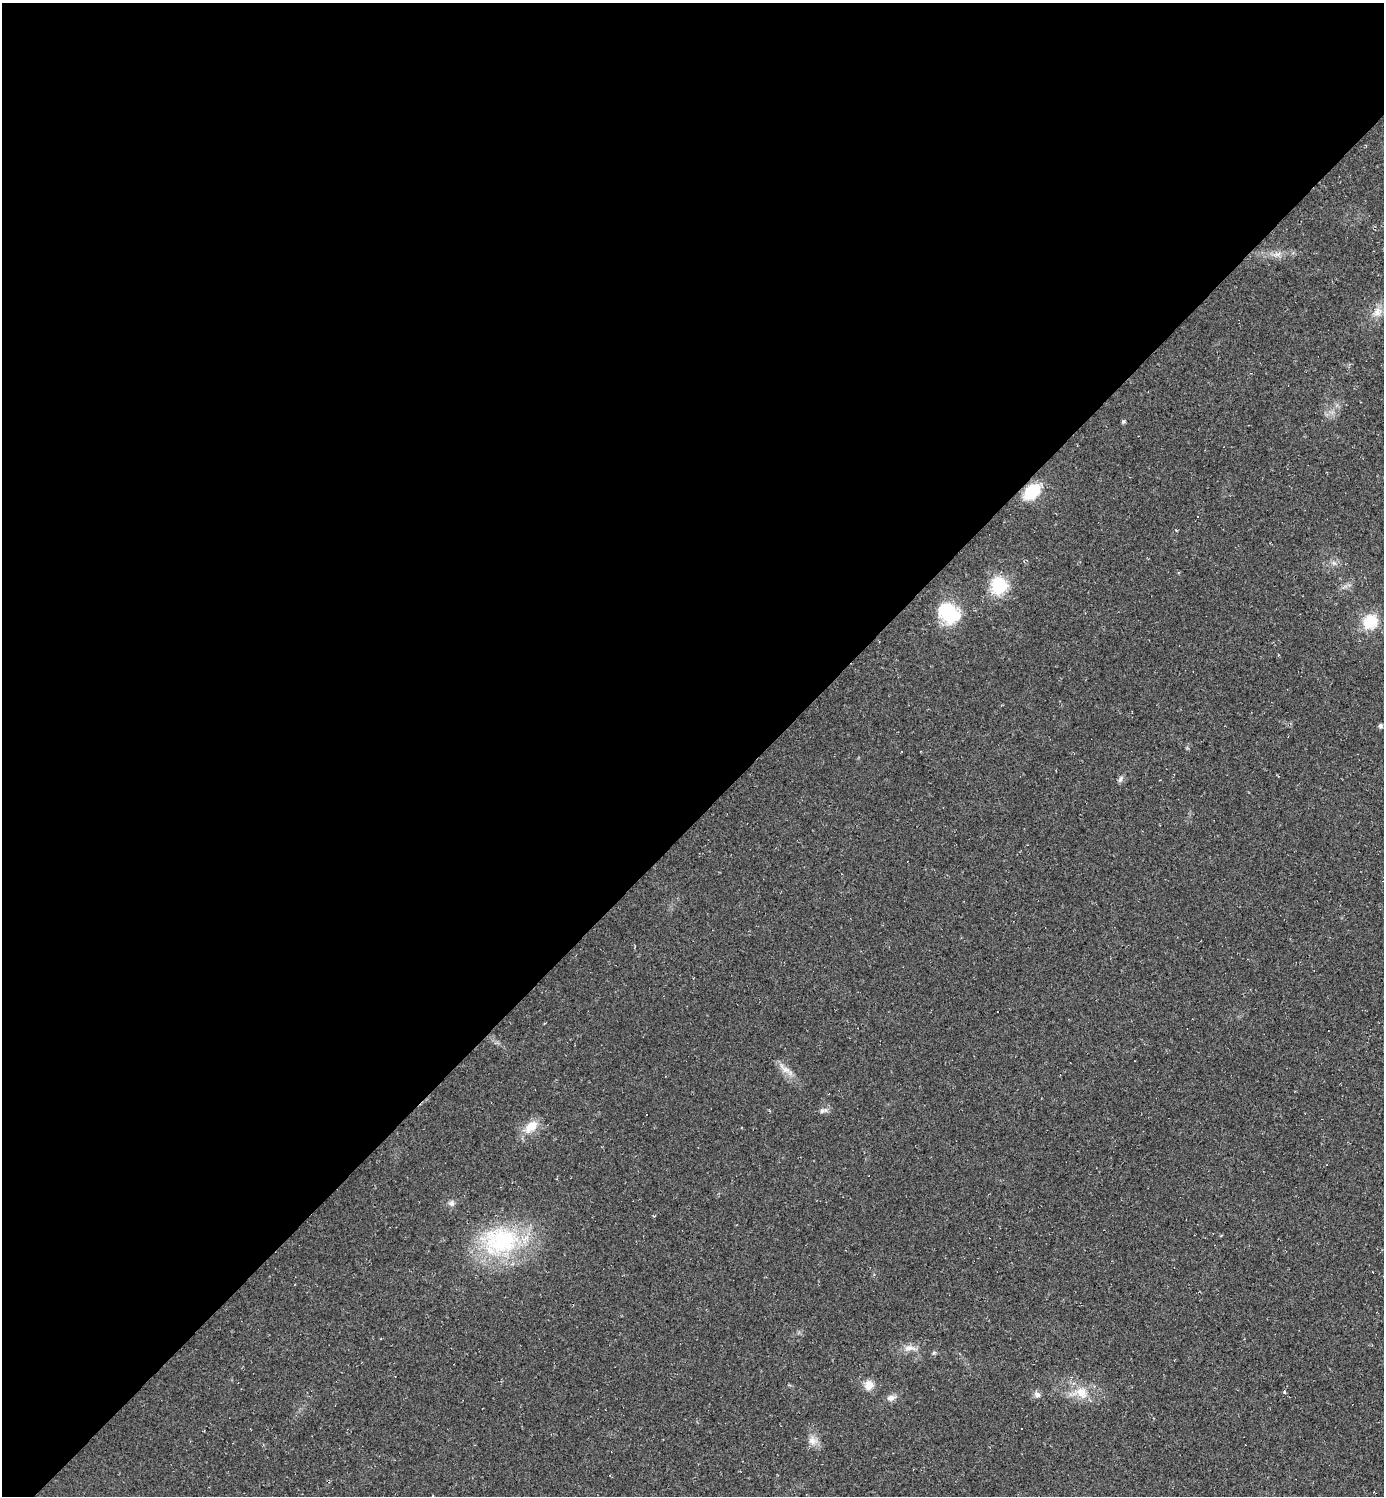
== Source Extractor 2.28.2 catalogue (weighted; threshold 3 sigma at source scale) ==
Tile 2 of 4 x 4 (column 2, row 1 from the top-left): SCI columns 1536-2917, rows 4484-5977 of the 5977 x 5977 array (HDU 1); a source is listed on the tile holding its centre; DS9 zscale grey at full resolution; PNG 1386 x 1498 px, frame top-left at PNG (2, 3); no overlay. Shown black and unused: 55% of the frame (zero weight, under 2 of 3 exposures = <1% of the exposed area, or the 3 px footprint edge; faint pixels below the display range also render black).
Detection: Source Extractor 2.28.2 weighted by HDU 2 'WHT'; one run over the whole footprint, this tile lists its part. Background 0.0318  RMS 0.0063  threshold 0.0283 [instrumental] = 3 sigma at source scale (4.5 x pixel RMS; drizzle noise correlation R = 1.50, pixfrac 1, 0.05/0.05 arcsec/px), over >= 5 px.
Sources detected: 34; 1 inside a brighter object's white glare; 9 cosmic-ray / hot-pixel residue — not listed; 1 inside a brighter listed object's ellipse — not listed separately; the other 23 listed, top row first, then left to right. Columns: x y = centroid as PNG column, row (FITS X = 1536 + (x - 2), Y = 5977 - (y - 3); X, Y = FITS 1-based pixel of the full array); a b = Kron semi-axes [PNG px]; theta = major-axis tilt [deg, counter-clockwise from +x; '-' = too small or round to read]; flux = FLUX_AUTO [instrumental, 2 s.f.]
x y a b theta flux
1277 254 14 7 16 4.1
1377 312 16 12 66 7.5
1123 421 4 4 - 1.2
1032 492 14 9 44 37
1334 563 7 6 - 2
999 586 17 16 - 29
1345 586 7 4 19 1.7
948 612 23 17 -49 40
1370 622 20 18 41 18
1380 726 5 4 - 1.8
1120 779 10 6 59 1.8
786 1069 15 9 -23 5.4
823 1110 13 7 14 2.5
531 1127 22 12 42 11
451 1203 8 8 - 2.5
500 1241 57 40 8 77
910 1348 20 8 -3 5.8
869 1385 13 12 - 6.4
1285 1391 5 3 - 1.2
1081 1393 23 16 -15 14
1037 1395 10 7 -33 2.6
891 1398 12 8 13 3.5
813 1440 14 12 -30 5.3
Overlapping masked pixels (flux is a lower limit): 1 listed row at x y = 1032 492